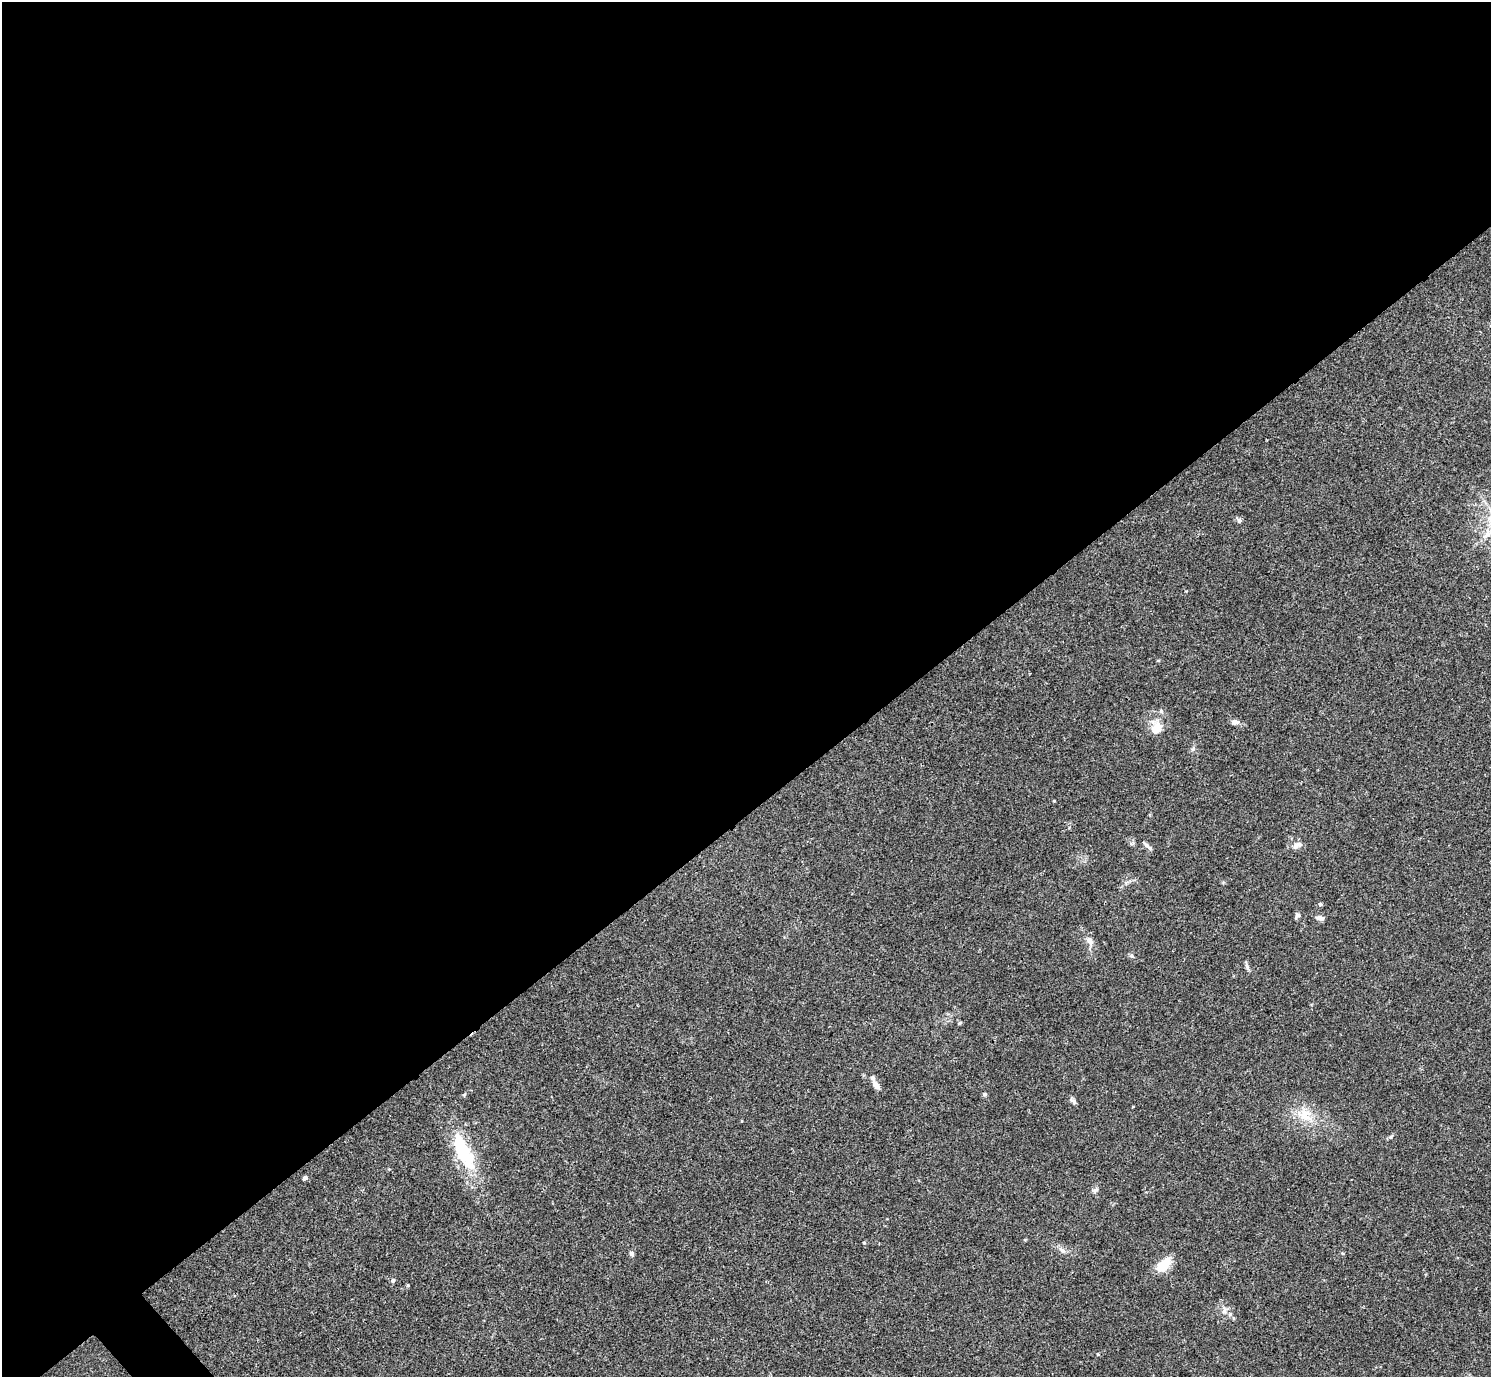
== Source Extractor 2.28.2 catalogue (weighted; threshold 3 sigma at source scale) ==
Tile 2 of 4 x 4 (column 2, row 1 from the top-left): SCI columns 1495-2983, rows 4426-5800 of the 5963 x 5961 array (HDU 1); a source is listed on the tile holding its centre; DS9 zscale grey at full resolution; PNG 1493 x 1379 px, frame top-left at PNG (2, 2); no overlay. Shown black and unused: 59% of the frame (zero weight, under 3 of 4 exposures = <1% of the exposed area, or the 3 px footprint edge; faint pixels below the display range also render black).
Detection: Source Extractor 2.28.2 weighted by HDU 2 'WHT'; one run over the whole footprint, this tile lists its part. Background 0.0451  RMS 0.0048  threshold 0.0217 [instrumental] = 3 sigma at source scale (4.5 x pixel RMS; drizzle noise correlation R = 1.50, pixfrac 1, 0.05/0.05 arcsec/px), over >= 5 px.
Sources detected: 29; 2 inside a brighter object's white glare — not listed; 1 inside a brighter listed object's ellipse — not listed separately; the other 26 listed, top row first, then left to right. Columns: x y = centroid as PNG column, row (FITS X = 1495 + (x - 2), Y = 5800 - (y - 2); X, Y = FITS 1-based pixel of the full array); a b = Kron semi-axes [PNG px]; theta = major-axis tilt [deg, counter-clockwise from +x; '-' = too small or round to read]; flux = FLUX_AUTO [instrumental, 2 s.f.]
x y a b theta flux
1235 722 7 5 -2 2.2
1157 728 14 11 57 6.1
1296 845 9 7 47 1.9
1147 846 12 4 -40 1.4
1320 904 5 4 - 0.79
1297 916 11 4 35 0.98
1320 918 9 6 -17 1.7
1090 940 12 7 -51 2.5
960 1023 5 4 - 0.6
876 1085 13 6 -53 2.8
464 1094 6 4 3 0.54
984 1094 6 4 20 0.72
1073 1101 12 4 -31 1.2
1305 1115 19 16 -20 8.9
1391 1137 6 4 44 0.73
462 1152 33 20 -74 19
305 1178 4 4 - 1.8
1096 1189 8 3 19 0.88
864 1243 4 4 - 0.51
1062 1250 9 4 -30 1.3
631 1253 6 5 - 1.4
1163 1265 19 11 42 9.3
393 1280 5 4 - 1.1
408 1285 4 3 - 0.51
1224 1311 9 5 72 1.5
1098 1354 4 3 - 0.42
Unlisted compact peaks at least as high as the median listed source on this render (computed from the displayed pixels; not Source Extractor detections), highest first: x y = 1239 521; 1054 801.